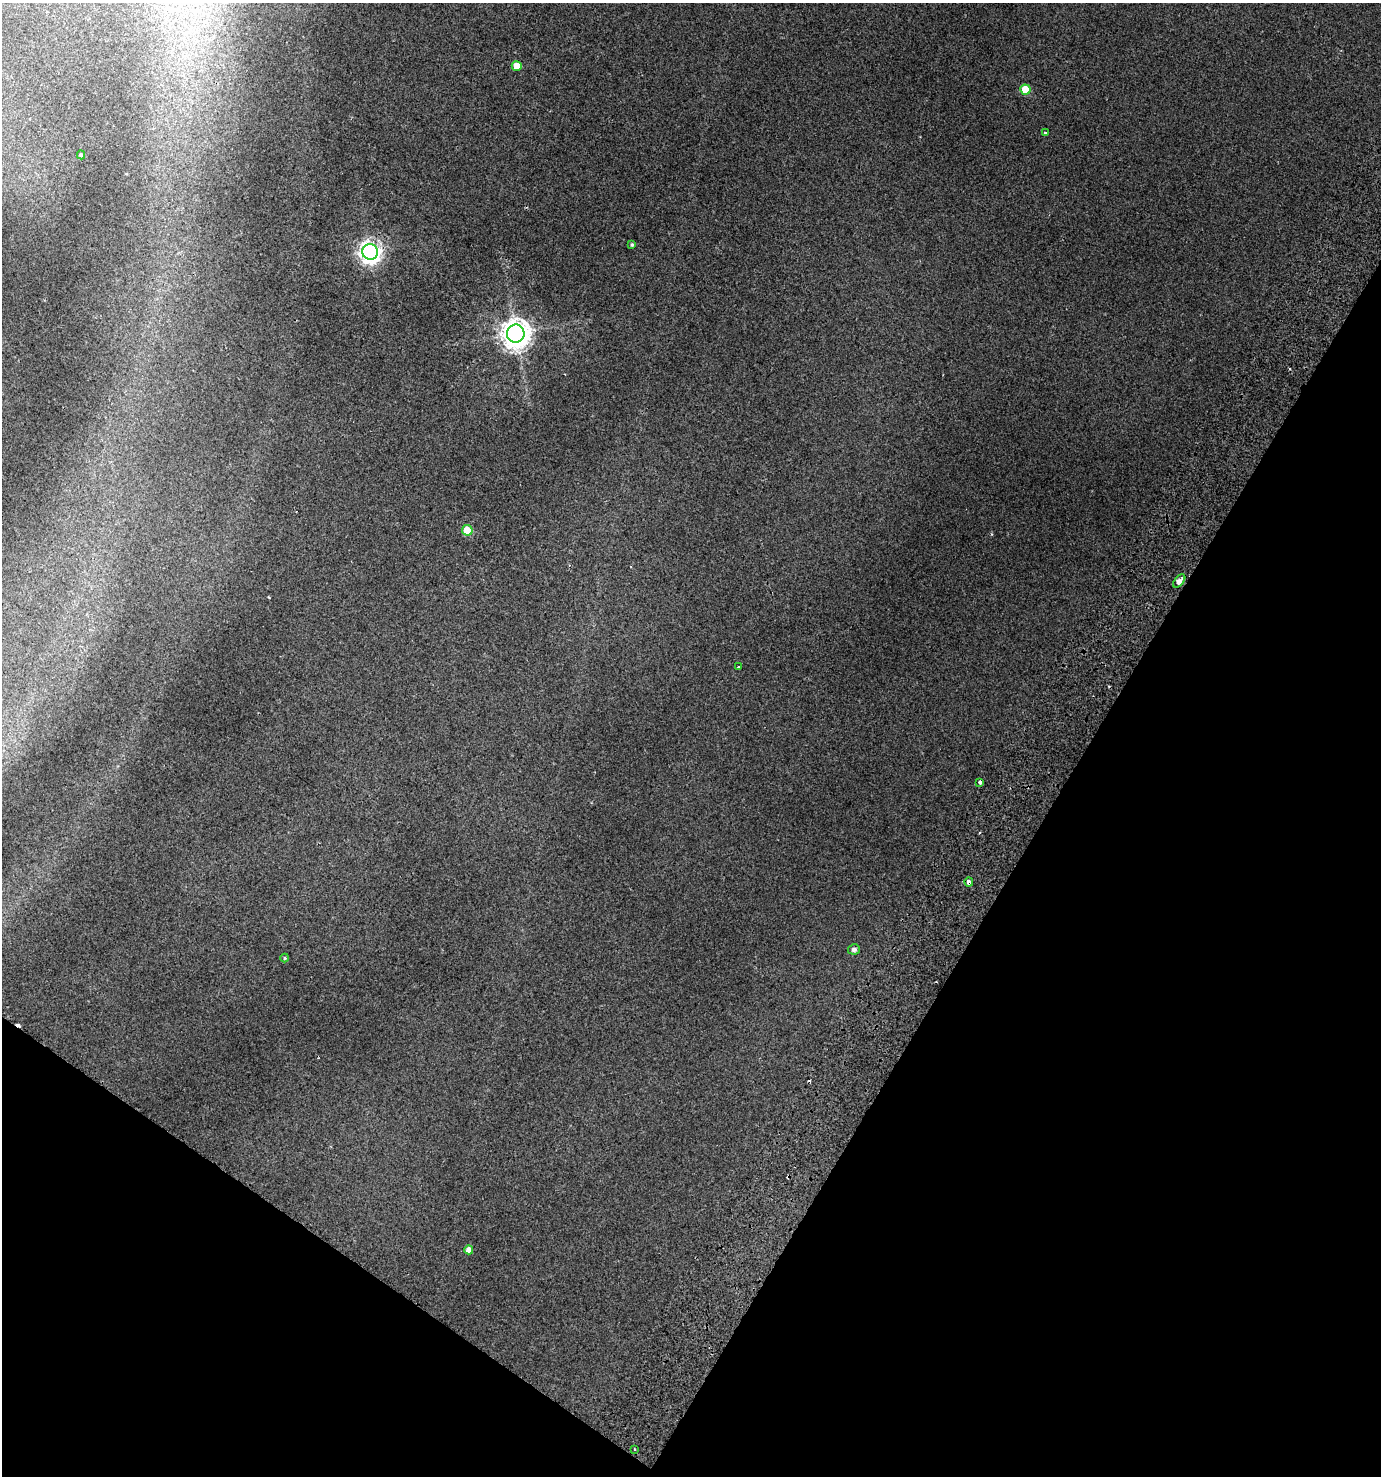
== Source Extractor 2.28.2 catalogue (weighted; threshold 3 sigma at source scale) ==
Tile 15 of 4 x 4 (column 3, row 4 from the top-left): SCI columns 3012-4390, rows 52-1525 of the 6089 x 5992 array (HDU 1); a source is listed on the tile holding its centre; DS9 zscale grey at full resolution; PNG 1383 x 1478 px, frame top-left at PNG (2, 3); each listed source drawn as its Kron ellipse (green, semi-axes under 4 px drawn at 4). Shown black and unused: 29% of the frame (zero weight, under 2 of 3 exposures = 4% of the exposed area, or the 3 px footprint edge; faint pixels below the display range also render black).
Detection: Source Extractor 2.28.2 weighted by HDU 2 'WHT'; one run over the whole footprint, this tile lists its part. Background 0.0159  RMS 0.0048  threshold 0.0216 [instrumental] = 3 sigma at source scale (4.5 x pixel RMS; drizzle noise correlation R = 1.50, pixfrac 1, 0.0396/0.0396 arcsec/px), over >= 5 px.
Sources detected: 19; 3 cosmic-ray / hot-pixel residue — neither listed nor drawn; the other 16 listed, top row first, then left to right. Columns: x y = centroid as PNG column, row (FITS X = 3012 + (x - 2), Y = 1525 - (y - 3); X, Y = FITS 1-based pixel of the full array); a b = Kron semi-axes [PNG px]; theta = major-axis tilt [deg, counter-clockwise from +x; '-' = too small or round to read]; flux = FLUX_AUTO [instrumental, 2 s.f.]
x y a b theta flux
517 66 5 5 - 5.3
1025 90 5 5 - 11
1045 133 3 3 - 0.69
81 155 4 4 - 0.62
632 245 4 3 - 0.7
370 252 8 7 - 290
516 334 9 9 - 650
467 530 5 5 - 12
1179 581 8 4 49 2.9
738 667 3 2 - 0.91
980 782 3 3 - 1.7
969 882 4 3 - 10
854 949 6 5 - 1.5
285 958 4 4 - 0.47
469 1250 4 4 - 3
635 1449 3 2 - 0.85
Overlapping masked pixels (flux is a lower limit): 1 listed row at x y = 969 882